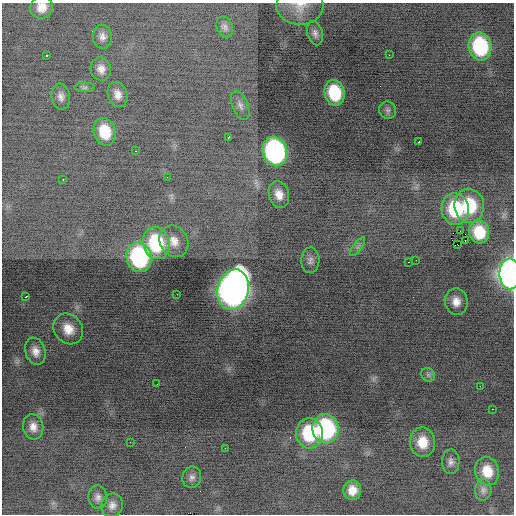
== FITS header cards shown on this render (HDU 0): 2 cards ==
NAXIS1  =                  512 / Axis length
NAXIS2  =                  512 / Axis length

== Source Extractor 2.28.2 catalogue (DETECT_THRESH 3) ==
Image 512 x 512 px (HDU 0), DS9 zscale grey, 1 PNG px = 1 image px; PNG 516 x 516 px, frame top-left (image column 1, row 512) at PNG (2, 3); each listed source drawn as its Kron ellipse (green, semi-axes under 4 px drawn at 4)
Background -2.36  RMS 1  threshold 3.11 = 3 sigma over >= 5 px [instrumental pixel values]
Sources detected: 61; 1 with non-positive FLUX_AUTO (blend fragments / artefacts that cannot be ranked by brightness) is neither listed nor drawn; the other 60 listed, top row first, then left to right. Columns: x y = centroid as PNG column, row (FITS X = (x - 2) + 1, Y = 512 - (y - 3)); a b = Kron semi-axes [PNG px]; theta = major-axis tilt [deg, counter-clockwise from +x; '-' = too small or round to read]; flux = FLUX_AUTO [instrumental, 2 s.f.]
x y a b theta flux
300 6 23 18 -1 1300
42 7 11 11 - 740
225 27 11 8 -66 270
315 33 12 7 -76 330
102 37 12 9 -85 390
480 46 14 11 -78 5600
47 55 3 2 - 320
389 55 2 2 - 130
101 69 12 10 -76 540
85 87 10 4 1 160
335 93 13 10 -77 3200
118 95 13 9 -73 580
61 97 13 9 -82 400
240 105 15 7 -68 370
388 110 9 8 - 240
105 132 14 11 -75 2300
228 138 4 3 - 380
419 142 3 3 - 380
135 151 3 2 - 73
275 151 15 12 -75 16000
167 177 3 2 - 110
63 179 2 2 - 53
279 194 13 10 -74 740
469 206 17 14 -83 4100
455 209 16 13 -77 5000
460 231 2 2 - 590
479 232 11 10 - 2200
174 241 16 14 -59 950
465 241 2 2 - 74
156 243 16 13 -78 4700
458 245 3 2 - 510
358 247 11 3 55 150
139 257 15 12 -78 9000
310 260 13 9 87 320
416 260 2 2 - 96
409 262 3 2 - 490
510 274 15 10 -89 32000
233 290 20 15 76 53000
177 294 2 2 - 180
26 297 3 2 - 120
456 302 13 11 -83 680
68 329 16 14 -52 1100
35 351 14 10 -73 610
428 375 7 6 - 180
157 384 2 2 - 28
480 386 2 2 - 320
493 409 3 2 - 87
33 427 13 10 -82 590
325 429 14 13 - 10000
309 433 15 13 -86 4500
130 442 2 2 - 100
422 442 15 12 -82 1500
225 448 2 2 - 320
451 462 12 8 89 340
487 471 14 12 -75 1400
192 477 11 9 72 350
352 490 10 9 - 830
483 490 11 8 83 290
98 497 12 9 -84 380
112 505 12 10 76 460
At the frame edge (FLAGS 8, measured only in part): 3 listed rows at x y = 300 6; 42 7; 510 274
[1 non-positive-flux detection neither listed nor drawn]